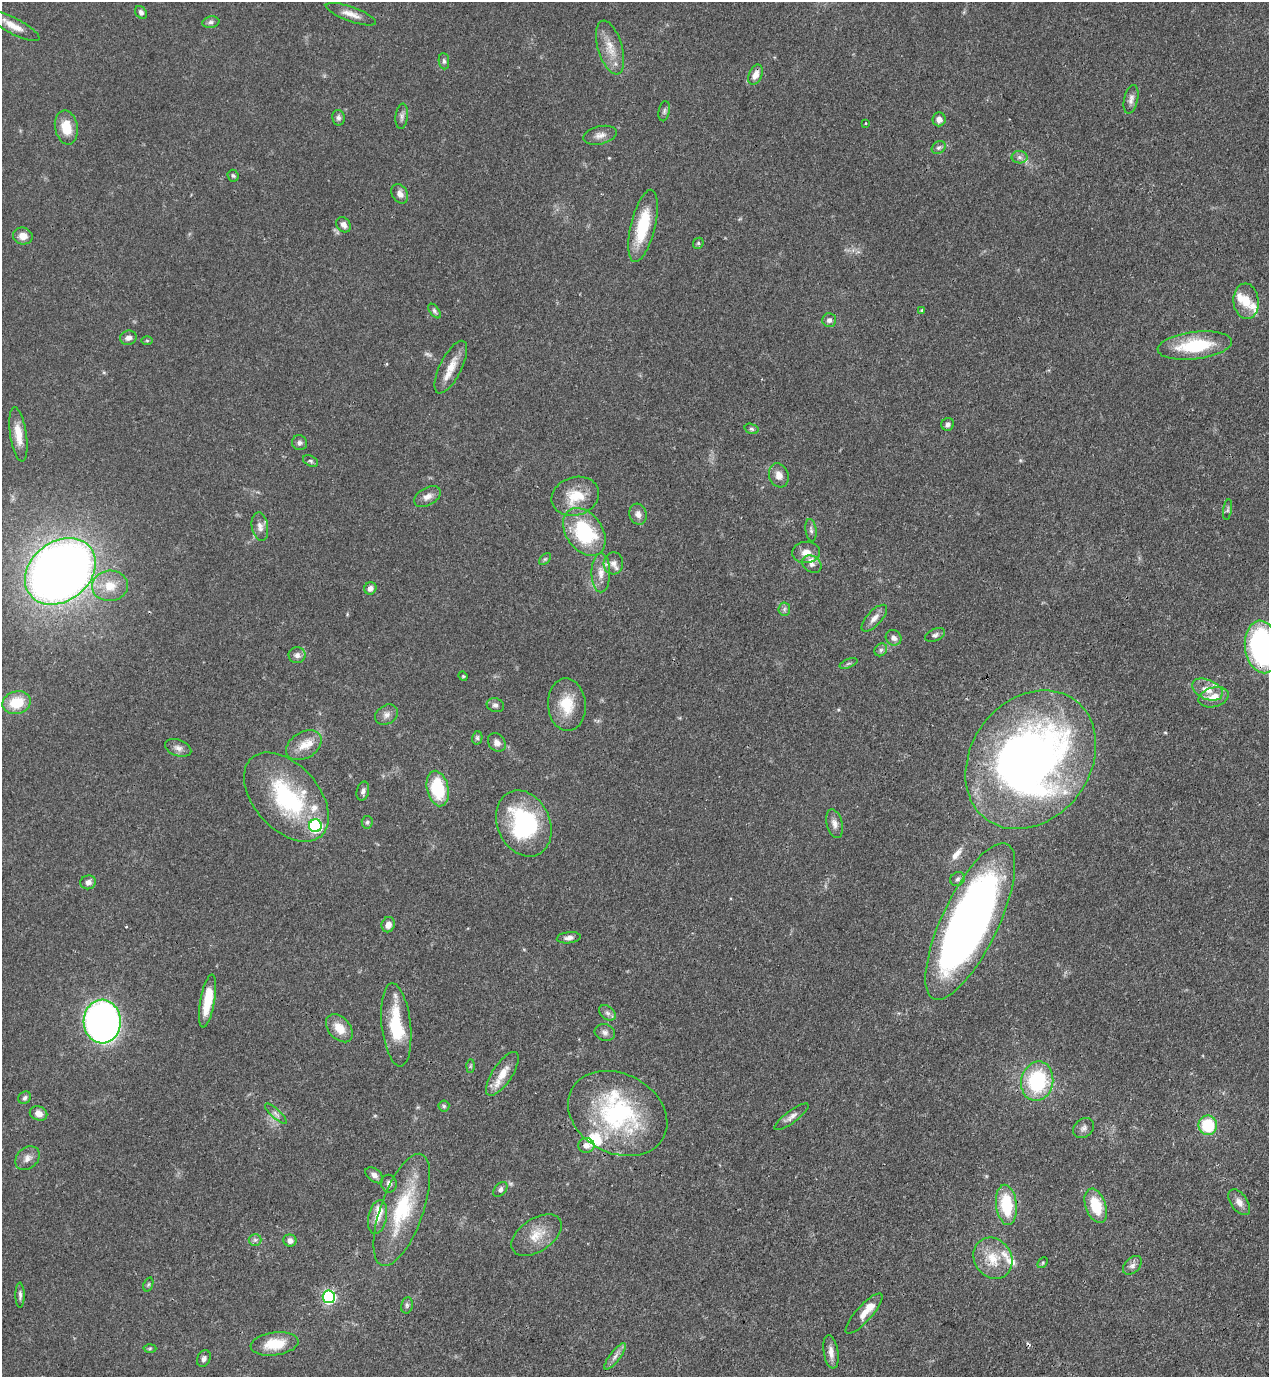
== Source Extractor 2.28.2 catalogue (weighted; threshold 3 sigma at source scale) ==
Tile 6 of 4 x 4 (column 2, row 2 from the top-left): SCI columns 1489-2755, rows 2792-4166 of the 5643 x 5582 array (HDU 1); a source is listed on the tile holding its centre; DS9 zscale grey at full resolution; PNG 1271 x 1379 px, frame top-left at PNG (2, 2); each listed source drawn as its Kron ellipse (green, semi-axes under 4 px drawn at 4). Shown black and unused: <1% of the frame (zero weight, under 3 of 4 exposures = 7% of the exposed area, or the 3 px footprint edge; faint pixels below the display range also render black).
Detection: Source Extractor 2.28.2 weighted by HDU 2 'WHT'; one run over the whole footprint, this tile lists its part. Background 0.0656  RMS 0.0035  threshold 0.0157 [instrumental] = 3 sigma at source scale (4.5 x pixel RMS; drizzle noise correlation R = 1.50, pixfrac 1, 0.05/0.05 arcsec/px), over >= 5 px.
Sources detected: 145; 1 too faint to see at this stretch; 1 inside a brighter object's white glare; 1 cosmic-ray / hot-pixel residue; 1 long thin detection or spike segment (spike, bleed or trail) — neither listed nor drawn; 14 inside a brighter listed object's ellipse — not listed separately; the other 127 listed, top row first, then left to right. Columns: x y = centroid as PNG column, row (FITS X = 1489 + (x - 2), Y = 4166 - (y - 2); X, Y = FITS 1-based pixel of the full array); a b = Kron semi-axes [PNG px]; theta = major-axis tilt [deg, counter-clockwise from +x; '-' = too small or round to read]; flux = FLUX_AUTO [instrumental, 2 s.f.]
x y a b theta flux
141 12 7 5 -53 1.1
351 14 26 7 -20 3.3
211 22 8 5 10 0.98
14 26 28 8 -28 4.6
610 48 28 12 -73 6.4
444 61 8 5 -83 0.93
755 75 11 6 65 2.9
1131 99 14 7 77 1.8
664 111 10 5 79 0.86
402 116 13 6 84 1.2
338 118 8 6 -78 1
939 119 7 6 - 2
866 123 3 2 - 0.29
66 127 17 11 -80 7.4
600 135 17 9 14 2.5
939 148 7 6 - 0.81
1019 157 8 6 -1 1.2
233 176 6 5 - 0.73
400 194 10 7 -59 2.3
344 225 8 6 -51 1.6
643 226 37 12 76 16
23 236 10 8 -14 2.9
698 243 6 5 - 0.54
1246 301 18 12 -84 5.6
922 310 4 4 - 0.43
434 311 8 4 -53 0.82
829 320 7 6 - 1.5
128 338 8 7 - 1.6
147 341 6 4 -1 0.38
1195 346 37 13 7 20
451 367 29 11 63 5.9
948 424 6 6 - 1.2
752 429 7 5 -17 0.69
18 434 27 8 -81 5.4
299 443 8 7 - 1
311 461 8 5 -27 0.73
779 475 12 9 -71 2.6
575 496 24 19 17 9.9
427 497 14 8 30 2.6
1228 509 10 4 81 0.67
638 514 11 8 -72 2.1
260 527 14 8 -80 2.2
811 530 11 5 -82 1.1
584 532 26 18 -54 29
806 552 14 10 5 3.5
545 559 7 4 44 0.56
613 563 11 10 - 2.2
812 564 10 8 -33 1.7
60 571 38 29 38 400
601 573 19 9 -90 3.9
110 586 18 15 5 6.7
370 588 6 6 - 1.6
784 609 6 6 - 0.83
874 618 17 7 47 2.6
935 635 11 6 22 1.1
894 638 8 7 - 1.9
1262 647 26 17 -82 67
881 650 7 5 46 0.9
297 655 8 8 - 1.5
848 663 9 3 21 0.65
463 676 5 4 - 0.44
1207 690 16 9 -23 4.3
1214 697 15 9 16 4.8
17 703 14 11 15 9.7
495 705 9 7 -20 1.3
567 705 26 19 -86 11
386 715 12 9 33 2
477 738 7 5 77 0.71
497 742 10 8 -50 1.9
304 745 19 13 31 5.1
178 748 13 8 -19 1.9
1031 760 74 59 53 230
438 789 18 10 -78 18
363 791 9 6 76 1.2
286 797 52 32 -48 41
367 822 6 5 - 0.7
524 823 34 26 -65 40
834 824 15 8 -75 2.1
315 826 6 6 - 50
957 879 7 6 - 0.98
88 882 8 7 - 1.7
970 921 86 28 64 290
388 925 8 6 69 2.5
569 938 12 5 7 1.6
207 1001 27 7 80 10
607 1013 9 6 -40 1.3
102 1021 22 18 -87 160
396 1025 42 14 -84 17
339 1028 16 11 -48 5.2
605 1033 10 8 -16 1.5
470 1066 6 4 88 0.57
502 1074 25 10 56 5.9
1037 1081 20 16 78 29
25 1098 7 6 - 0.86
444 1106 5 5 - 0.59
38 1113 9 7 -23 2.3
618 1113 52 39 -28 50
276 1114 14 4 -42 1.3
791 1117 20 6 36 2.1
1208 1125 10 9 - 15
1084 1128 11 8 42 1.5
586 1145 8 7 - 2.1
27 1158 13 10 44 2.5
374 1175 10 6 -38 1.6
389 1184 9 7 -78 1.3
500 1189 8 5 50 1
1239 1202 14 8 -55 2.5
1006 1205 20 10 -83 17
1096 1206 18 10 -70 11
402 1210 59 21 70 26
378 1217 17 9 78 3.8
537 1235 28 16 33 7.4
255 1240 6 6 - 0.92
290 1240 6 6 - 2
993 1258 21 18 -57 9.1
1043 1263 6 4 46 0.47
1132 1265 11 7 45 1.7
148 1284 7 4 69 0.6
20 1295 12 4 -90 1.1
329 1297 6 6 - 60
407 1305 8 6 79 0.89
864 1314 26 8 48 3.9
275 1344 24 11 8 9.6
150 1348 6 4 2 0.53
831 1352 17 7 -81 2.7
615 1356 16 5 52 2
204 1359 8 6 64 1.2
Overlapping masked pixels (flux is a lower limit): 2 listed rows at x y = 1031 760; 970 921
Isophote crosses this tile's border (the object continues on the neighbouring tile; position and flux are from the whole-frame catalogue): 1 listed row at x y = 1262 647